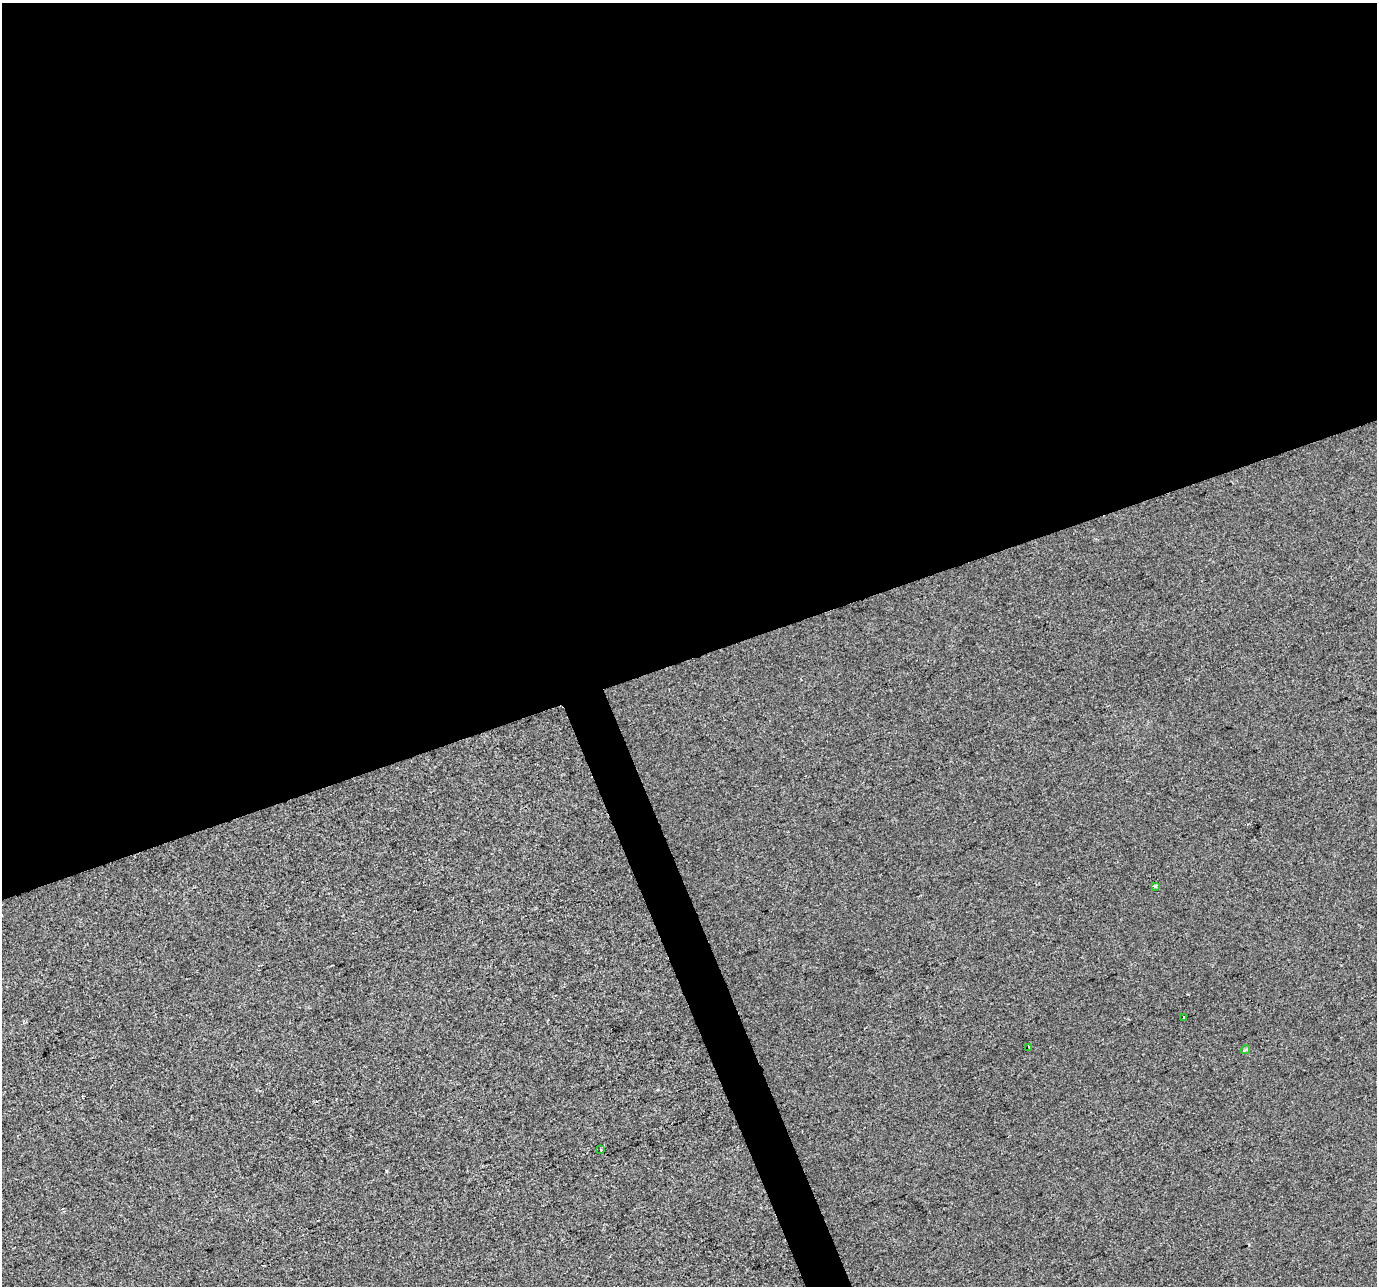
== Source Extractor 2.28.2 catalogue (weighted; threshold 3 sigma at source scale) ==
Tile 2 of 4 x 4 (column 2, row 1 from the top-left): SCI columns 1377-2751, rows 3983-5266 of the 5501 x 5340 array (HDU 1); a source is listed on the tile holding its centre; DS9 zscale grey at full resolution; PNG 1379 x 1288 px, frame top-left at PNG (2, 3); each listed source drawn as its Kron ellipse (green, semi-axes under 4 px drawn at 4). Shown black and unused: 53% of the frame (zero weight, under 2 of 3 exposures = <1% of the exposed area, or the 3 px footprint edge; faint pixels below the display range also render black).
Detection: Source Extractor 2.28.2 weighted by HDU 2 'WHT'; one run over the whole footprint, this tile lists its part. Background -1.26e-04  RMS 0.0056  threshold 0.0253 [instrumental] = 3 sigma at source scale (4.5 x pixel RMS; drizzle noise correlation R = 1.50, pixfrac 1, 0.0396/0.0396 arcsec/px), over >= 5 px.
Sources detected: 5; all 5 listed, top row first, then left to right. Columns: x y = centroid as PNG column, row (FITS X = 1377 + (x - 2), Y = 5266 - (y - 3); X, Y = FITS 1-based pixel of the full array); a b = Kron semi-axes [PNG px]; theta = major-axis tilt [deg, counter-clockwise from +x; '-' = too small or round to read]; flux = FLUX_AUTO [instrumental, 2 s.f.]
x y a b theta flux
1155 886 4 3 - 1.5
1184 1017 3 3 - 2.1
1029 1047 4 3 - 3.5
1246 1050 4 3 - 1.5
600 1149 3 3 - 5.1